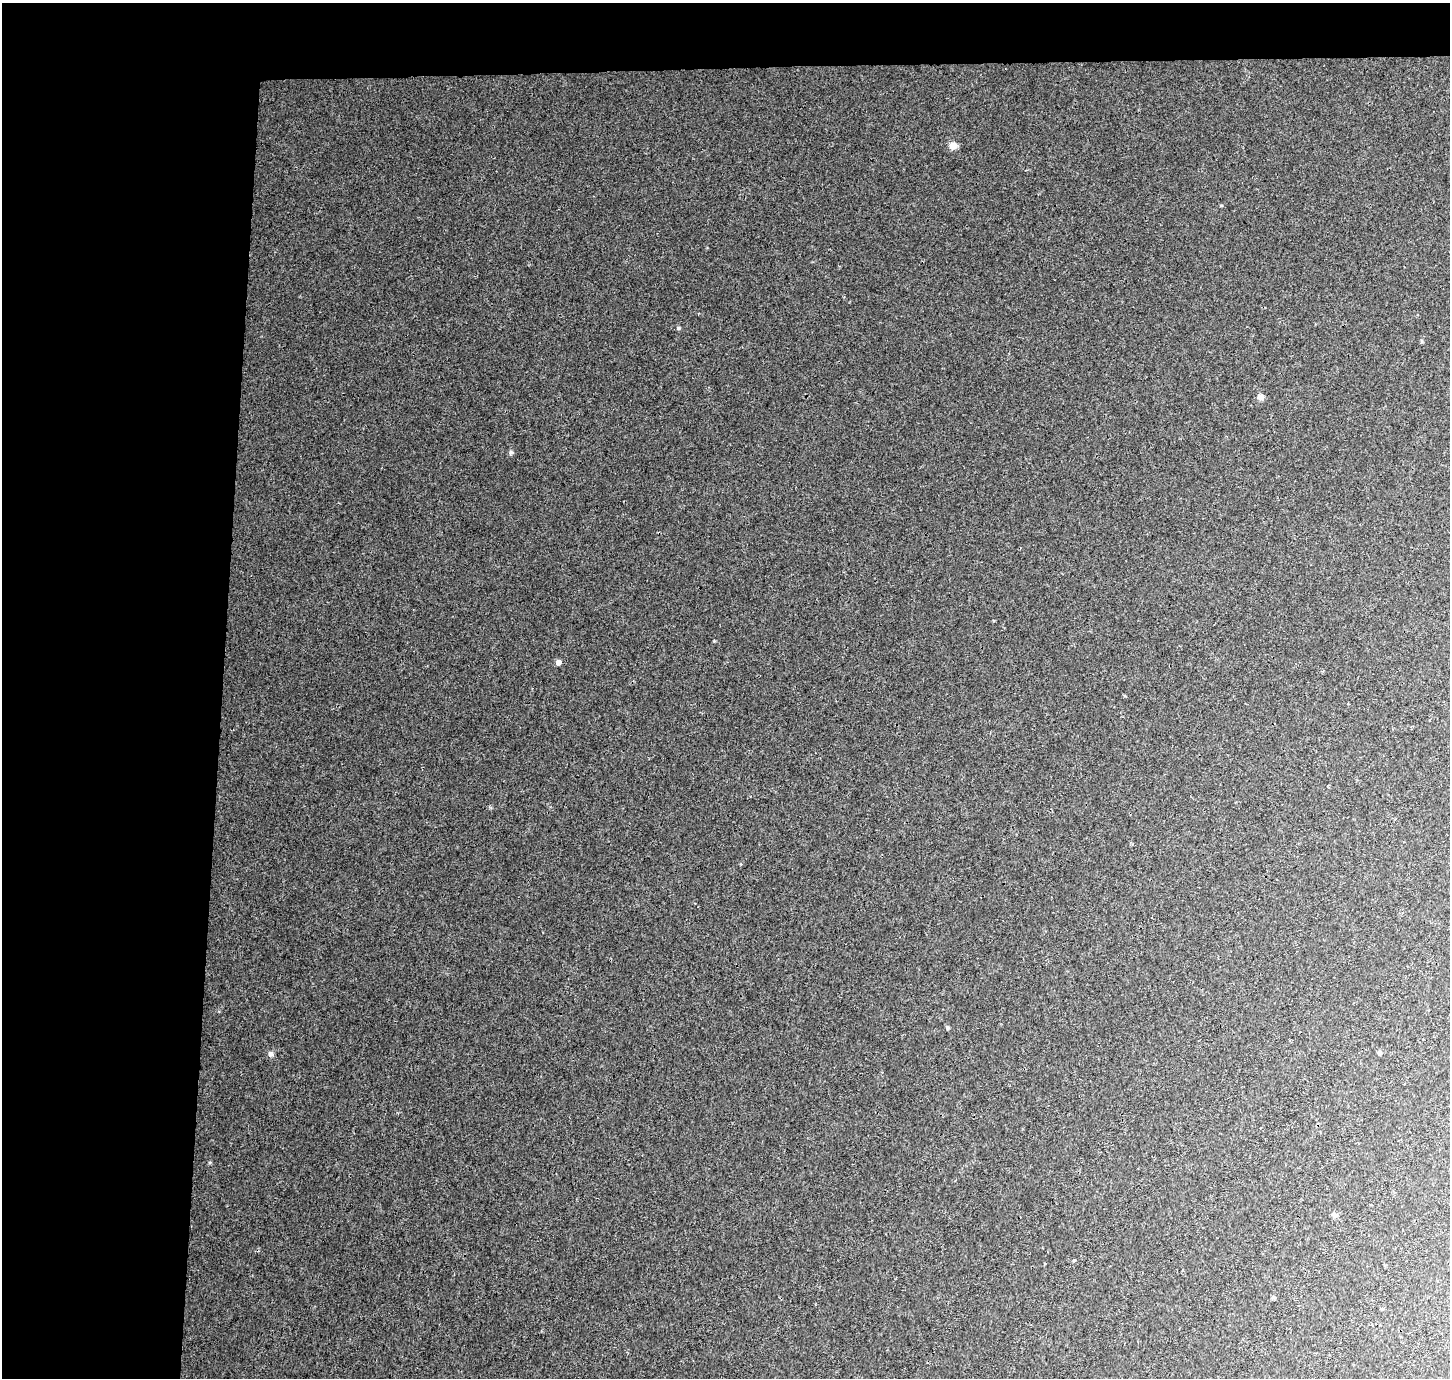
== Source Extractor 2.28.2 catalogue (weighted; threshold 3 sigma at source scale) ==
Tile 1 of 3 x 3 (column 1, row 1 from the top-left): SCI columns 4-1451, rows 3013-4388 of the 4359 x 4647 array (HDU 1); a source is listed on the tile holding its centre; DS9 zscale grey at full resolution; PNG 1452 x 1380 px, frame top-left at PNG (2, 3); no overlay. Shown black and unused: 19% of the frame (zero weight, under 3 of 4 exposures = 4% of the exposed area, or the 3 px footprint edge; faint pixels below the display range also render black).
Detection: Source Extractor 2.28.2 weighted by HDU 2 'WHT'; one run over the whole footprint, this tile lists its part. Background 0.0037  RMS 0.0023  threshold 0.0104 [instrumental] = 3 sigma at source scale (4.5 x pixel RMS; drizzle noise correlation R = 1.50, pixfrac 1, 0.0396/0.0396 arcsec/px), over >= 5 px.
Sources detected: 11; all 11 listed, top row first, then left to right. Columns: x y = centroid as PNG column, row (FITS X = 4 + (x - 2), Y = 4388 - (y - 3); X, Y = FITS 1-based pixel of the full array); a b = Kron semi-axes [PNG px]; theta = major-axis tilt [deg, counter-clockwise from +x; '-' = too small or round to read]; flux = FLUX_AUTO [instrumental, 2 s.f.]
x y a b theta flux
953 146 8 8 - 1.6
678 328 5 4 - 0.31
1422 341 6 4 -89 0.29
1261 397 7 7 - 1.3
511 452 6 5 - 0.41
558 662 5 4 - 1.5
947 1028 6 4 -71 0.33
1379 1053 5 5 - 0.57
270 1054 7 6 - 0.77
1334 1214 9 6 -48 0.57
1273 1297 5 5 - 0.34
Unlisted compact peaks at least as high as the median listed source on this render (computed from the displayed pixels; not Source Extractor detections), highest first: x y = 714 641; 210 1162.